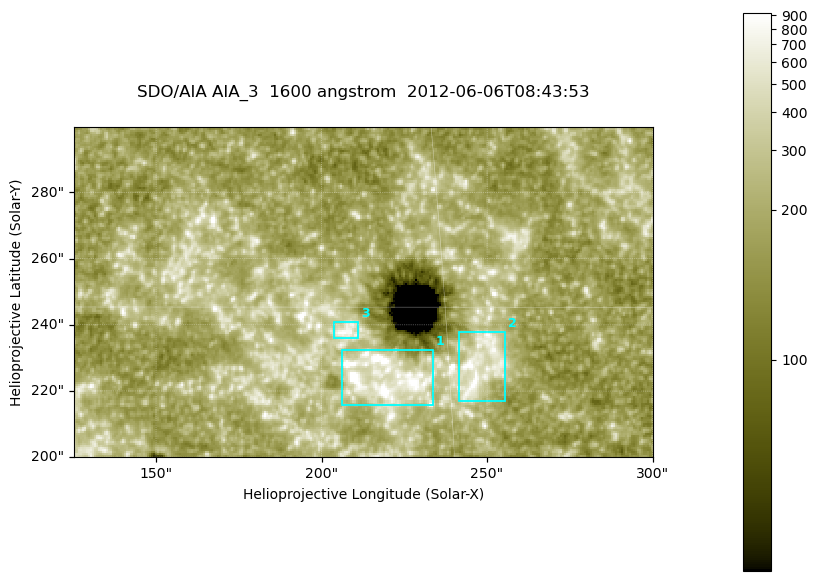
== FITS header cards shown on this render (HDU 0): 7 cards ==
TELESCOP= 'SDO/AIA '
INSTRUME= 'AIA_3   '
WAVELNTH=                 1600
WAVEUNIT= 'angstrom'
DATE-OBS= '2012-06-06T08:43:53.12'
CTYPE1  = 'HPLN-TAN'
CTYPE2  = 'HPLT-TAN'

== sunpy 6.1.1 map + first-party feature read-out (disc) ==
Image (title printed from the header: SDO/AIA AIA_3  1600 angstrom  2012-06-06T08:43:53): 287 x 164 px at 0.609 arcsec/px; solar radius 946 arcsec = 1552 px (partial field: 0.6% of the solar disc is inside the frame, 100% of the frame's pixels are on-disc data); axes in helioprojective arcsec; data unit not stated in the header (colour bar unlabelled)
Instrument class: DISC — disc imager (sunpy class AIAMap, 1600 A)
Bright regions (active regions / flare kernels): reference = the on-disc median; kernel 3 px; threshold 5 sigma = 346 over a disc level ~188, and >= 1.15x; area >= 47 px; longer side >= 3 px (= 1.8 arcsec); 3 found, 3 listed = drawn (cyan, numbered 1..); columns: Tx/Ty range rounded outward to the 2 arcsec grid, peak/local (2 s.f.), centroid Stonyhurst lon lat
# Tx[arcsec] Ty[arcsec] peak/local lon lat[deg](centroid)
1 206..234 216..232 8.1 +14 +14
2 240..256 216..238 5.3 +16 +14
3 204..212 236..242 4.3 +13 +15